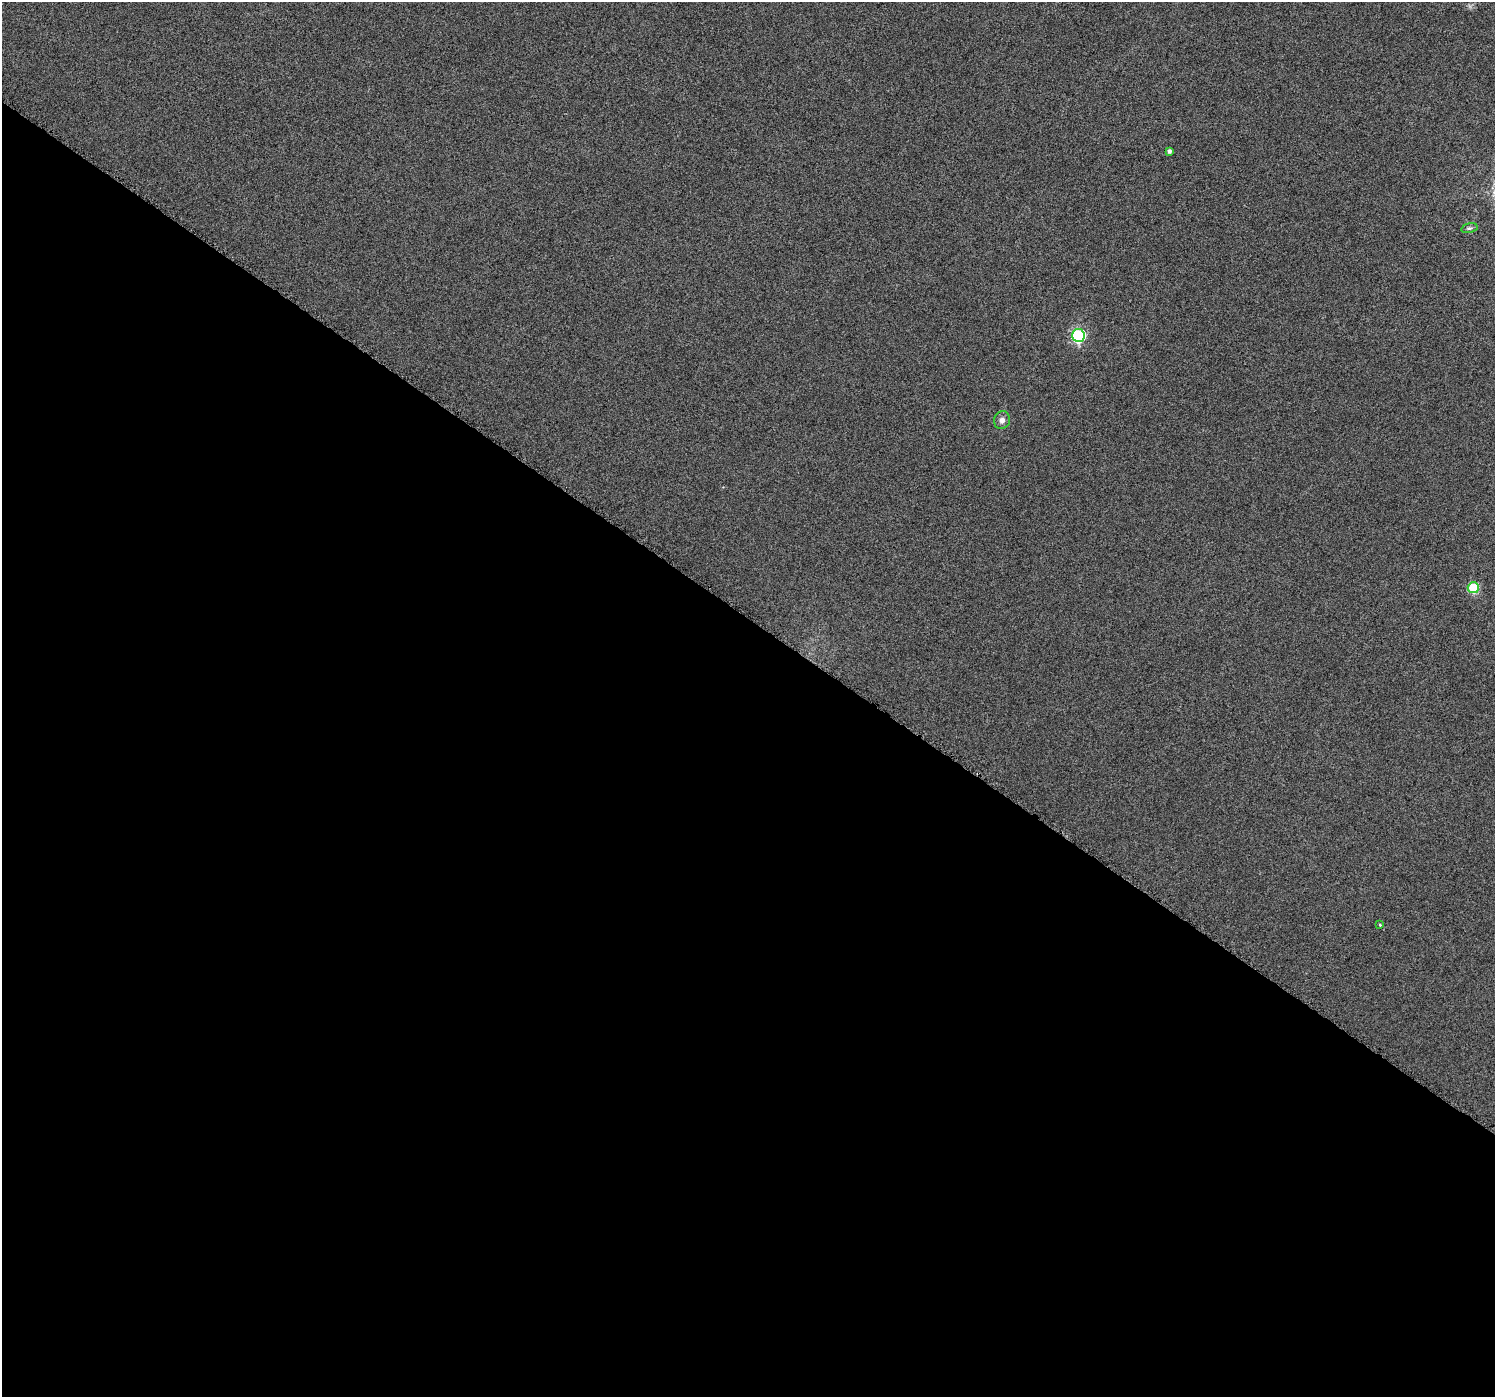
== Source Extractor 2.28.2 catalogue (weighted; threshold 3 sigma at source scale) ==
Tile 14 of 4 x 4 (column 2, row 4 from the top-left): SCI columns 1504-2996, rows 257-1651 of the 5985 x 6026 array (HDU 1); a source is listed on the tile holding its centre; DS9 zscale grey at full resolution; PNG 1497 x 1399 px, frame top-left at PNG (2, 2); each listed source drawn as its Kron ellipse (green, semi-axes under 4 px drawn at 4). Shown black and unused: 56% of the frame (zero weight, under 3 of 6 exposures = <1% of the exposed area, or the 3 px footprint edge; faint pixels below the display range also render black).
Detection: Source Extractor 2.28.2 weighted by HDU 2 'WHT'; one run over the whole footprint, this tile lists its part. Background 0.00113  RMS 0.0038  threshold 0.0154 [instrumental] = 3 sigma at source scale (4.09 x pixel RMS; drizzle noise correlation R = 1.36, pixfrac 0.8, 0.0396/0.0396 arcsec/px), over >= 5 px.
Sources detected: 6; all 6 listed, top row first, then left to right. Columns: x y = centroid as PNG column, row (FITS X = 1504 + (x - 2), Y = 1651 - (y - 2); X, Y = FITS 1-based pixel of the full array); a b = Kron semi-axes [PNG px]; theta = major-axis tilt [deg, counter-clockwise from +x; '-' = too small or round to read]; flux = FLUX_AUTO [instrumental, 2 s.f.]
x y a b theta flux
1169 151 4 3 - 0.89
1469 228 8 5 14 0.72
1078 335 6 6 - 51
1002 420 9 8 - 1.6
1473 588 5 5 - 19
1380 925 3 3 - 0.32